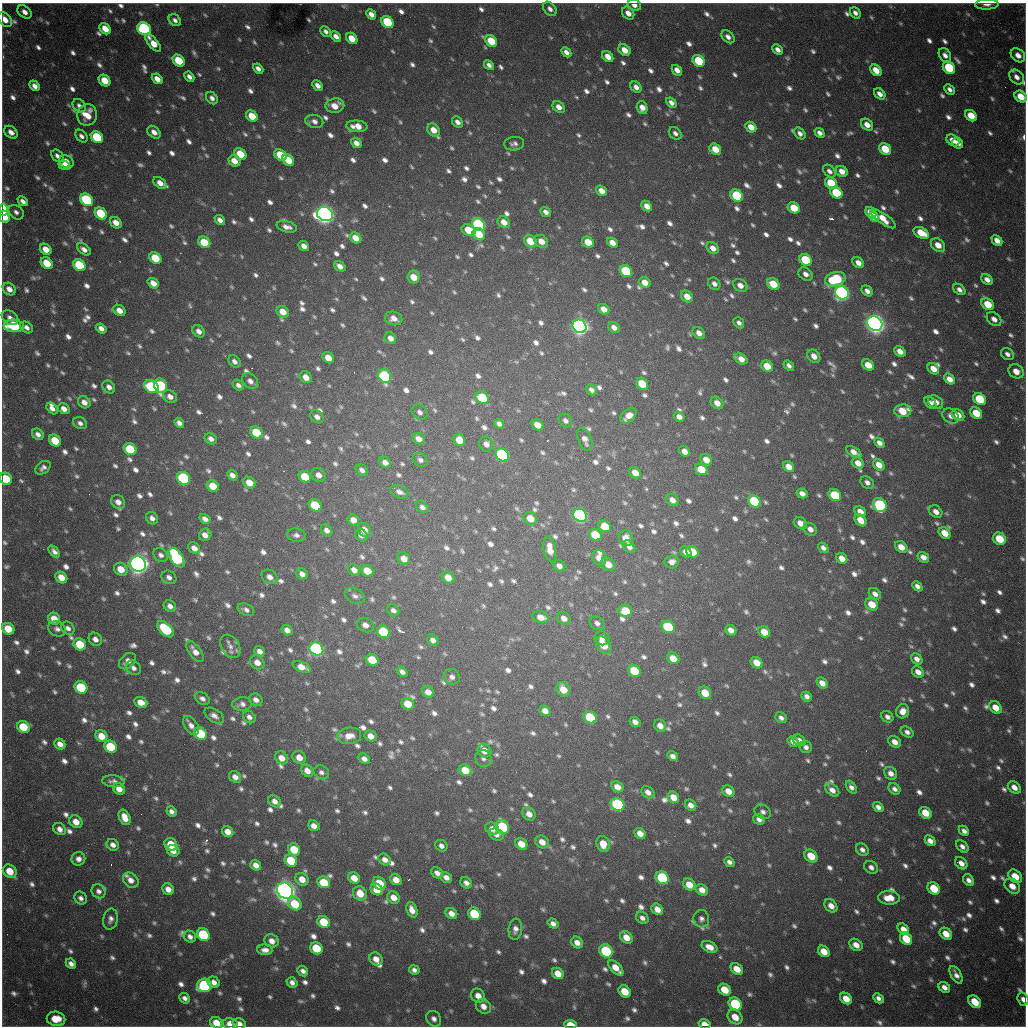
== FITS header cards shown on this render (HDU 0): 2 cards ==
NAXIS1  =                 1024 / length of data axis 1
NAXIS2  =                 1024 / length of data axis 2

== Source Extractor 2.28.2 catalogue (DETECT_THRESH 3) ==
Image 1024 x 1024 px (HDU 0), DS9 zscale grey, 1 PNG px = 1 image px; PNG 1028 x 1028 px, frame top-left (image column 1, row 1024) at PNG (2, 3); each listed source drawn as its Kron ellipse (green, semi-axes under 4 px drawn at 4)
Background 1060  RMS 26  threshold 79.1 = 3 sigma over >= 5 px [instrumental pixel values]
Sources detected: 1327; of the 1327, the 500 brightest by FLUX_AUTO listed and drawn (827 fainter detections omitted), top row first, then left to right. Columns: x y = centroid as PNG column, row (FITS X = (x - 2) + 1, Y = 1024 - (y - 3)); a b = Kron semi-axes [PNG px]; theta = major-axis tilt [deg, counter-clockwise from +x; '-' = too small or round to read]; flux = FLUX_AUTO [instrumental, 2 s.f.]
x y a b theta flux
987 4 12 5 2 1.2e+04
634 5 7 5 -23 1.0e+04
550 9 8 5 -47 9.4e+03
25 12 8 5 -40 1.2e+04
628 13 7 5 -54 1.5e+04
855 13 6 5 - 8.5e+03
371 14 6 4 -47 1.3e+04
5 20 8 5 -53 2.1e+04
175 20 7 5 -43 7.5e+03
387 22 6 5 - 1.2e+05
105 29 6 5 - 2.9e+04
144 29 7 6 - 3.0e+05
326 31 6 4 -45 7.6e+03
336 36 6 4 -44 1.1e+04
728 37 7 5 -43 9.5e+03
352 38 6 5 - 3.0e+04
491 41 6 5 - 5.4e+04
153 43 11 4 -51 3.3e+04
625 50 7 5 -41 2.2e+04
777 50 6 4 -43 1.0e+04
566 52 6 4 -48 9.5e+03
945 55 7 5 -59 1.0e+04
1018 55 8 6 -41 1.4e+04
608 57 6 4 -45 1.8e+04
179 61 7 5 -42 6.5e+04
699 61 6 5 - 9.4e+04
489 65 6 4 -47 7.6e+03
949 68 7 5 -44 1.1e+05
258 69 6 4 -41 9.8e+03
677 70 6 4 -47 1.2e+04
876 70 6 5 - 2.8e+04
189 77 5 4 - 8.6e+03
1017 77 8 6 -44 1.2e+04
157 79 6 4 -41 1.8e+04
105 81 6 5 - 3.5e+04
318 85 6 4 -47 1.1e+04
35 86 6 4 -51 1.1e+04
636 87 6 5 - 1.1e+04
949 89 6 4 -45 7.8e+03
880 94 6 4 -42 1.1e+04
1021 97 6 5 - 3.5e+04
212 98 7 5 -53 8.8e+03
671 103 6 4 -42 9.7e+03
79 106 7 5 -46 8.0e+03
335 106 9 7 8 2.6e+04
559 107 7 5 -40 1.5e+04
642 108 6 5 - 1.5e+04
87 115 11 10 - 3.5e+04
252 116 6 5 - 3.9e+04
971 116 6 5 - 3.5e+04
314 121 9 6 -13 9.9e+03
457 122 6 5 - 9.8e+03
867 125 7 5 -43 1.7e+04
357 126 10 5 -5 2.4e+04
751 127 6 4 -43 2.4e+04
434 130 7 5 -53 2.3e+04
11 132 7 5 -41 1.3e+04
154 132 7 5 -42 1.2e+04
675 133 7 5 -43 7.5e+03
800 133 7 4 -49 8.5e+03
820 133 5 4 - 9.6e+03
81 136 7 5 -48 7.6e+03
97 137 7 5 -42 1.2e+05
953 140 7 5 -35 1.9e+04
356 143 6 4 -42 1.2e+04
958 143 6 5 - 1.0e+04
514 144 10 7 7 7.8e+03
715 149 6 5 - 3.2e+04
885 149 6 5 - 5.7e+04
240 154 6 5 - 5.1e+04
280 155 7 5 -41 5.7e+04
57 156 7 5 -43 8.6e+03
288 160 6 5 - 4.6e+04
234 161 6 5 - 2.1e+04
66 162 7 6 - 2.0e+04
64 165 6 4 -22 9.6e+03
829 171 7 5 -46 8.7e+03
842 171 6 5 - 1.7e+04
160 183 7 5 -37 1.6e+04
831 183 7 5 -41 8.1e+04
602 191 6 4 -34 1.7e+04
836 193 6 5 - 9.6e+04
737 196 7 5 -41 1.4e+05
87 200 7 5 -40 1.9e+05
23 201 6 4 -44 8.8e+03
647 206 6 4 -43 1.5e+04
794 208 6 5 - 4.5e+04
3 210 6 4 88 1.4e+05
16 212 8 6 -40 7.9e+03
546 212 6 4 -42 8.8e+03
101 213 7 5 -43 9.1e+04
871 213 6 4 -48 2.7e+04
325 214 8 7 - 1.5e+06
4 217 6 5 - 3.5e+04
874 217 5 4 - 2.3e+04
883 219 15 5 -35 3.0e+04
220 220 6 4 -40 1.0e+04
504 222 6 5 - 1.9e+04
116 223 6 5 - 2.0e+04
479 225 7 5 -38 3.4e+05
287 227 10 5 -15 1.2e+04
469 230 7 5 -26 4.7e+04
921 233 8 5 -28 4.0e+04
479 234 7 5 -38 4.7e+04
355 238 6 5 - 2.4e+04
997 240 6 4 -44 1.5e+04
530 241 7 5 -39 4.3e+04
541 241 7 6 - 2.0e+04
204 242 6 5 - 5.5e+04
588 242 6 5 - 4.1e+04
612 243 6 4 -38 1.8e+04
938 245 8 6 -40 2.2e+04
304 246 6 4 -40 1.2e+04
713 248 7 5 -38 1.5e+04
46 249 6 5 - 2.3e+04
84 249 8 5 -36 1.1e+04
155 258 6 5 - 6.1e+04
805 260 7 5 -41 9.5e+04
47 263 7 5 -41 4.7e+04
858 263 6 5 - 1.4e+04
79 265 7 5 -39 1.1e+05
340 266 6 4 -40 1.1e+04
626 271 7 5 -40 1.2e+05
806 274 8 6 -36 1.0e+04
414 277 6 6 - 2.9e+04
835 279 10 7 16 1.4e+05
987 279 6 4 -41 1.2e+04
645 282 6 5 - 2.1e+04
153 283 6 4 -39 1.8e+04
714 284 7 5 -42 8.7e+03
773 284 7 5 -39 4.5e+04
740 285 7 6 - 1.5e+04
9 289 7 5 -41 1.4e+04
959 289 7 5 -39 8.6e+03
867 291 6 4 -40 9.6e+03
842 293 7 6 - 7.6e+05
687 296 6 5 - 2.1e+04
988 304 7 5 -37 4.3e+04
604 309 6 5 - 1.7e+04
119 310 6 5 - 1.7e+04
283 312 6 5 - 2.5e+04
10 318 9 6 -35 1.1e+04
394 318 9 6 -15 1.4e+04
994 319 8 6 -41 1.2e+04
739 323 6 4 -48 7.5e+03
875 324 8 7 - 1.6e+06
14 326 10 6 -4 1.5e+05
580 326 7 6 - 1.1e+06
27 327 7 5 -38 9.1e+03
614 327 6 5 - 1.1e+04
101 328 6 4 -38 1.1e+04
199 331 7 5 -45 1.1e+04
699 333 7 5 -44 1.3e+04
390 338 6 5 - 1.2e+04
900 351 6 4 -39 1.5e+04
1007 354 7 5 -39 8.2e+03
814 356 7 5 -46 1.6e+04
328 358 6 5 - 2.3e+04
741 359 7 5 -33 1.8e+04
234 361 7 5 -44 7.8e+03
868 365 6 5 - 2.7e+04
767 366 6 5 - 3.7e+04
789 366 6 4 -40 7.7e+03
933 369 6 5 - 2.1e+04
1016 371 8 6 -32 2.0e+04
385 376 7 6 - 2.7e+05
306 377 7 5 -38 1.8e+04
949 379 6 4 -40 1.7e+04
250 381 9 6 -44 1.1e+04
642 384 7 5 -42 5.1e+04
238 385 6 5 - 7.4e+03
161 386 7 6 - 1.9e+05
109 387 7 5 -45 1.0e+04
152 387 8 6 -32 2.0e+05
591 390 6 5 - 7.9e+03
170 397 7 6 - 1.1e+04
482 398 7 5 -35 1.0e+05
980 399 7 5 -39 9.2e+04
84 402 6 5 - 1.4e+04
936 402 8 6 -34 1.7e+04
717 403 7 5 -45 1.6e+04
930 403 7 5 -48 8.4e+03
52 409 7 4 -46 1.0e+04
64 409 6 5 - 1.5e+04
903 411 8 6 2 4.6e+04
420 412 8 7 - 8.9e+03
976 413 6 5 - 4.2e+04
958 415 7 5 -36 2.1e+04
628 416 9 6 40 1.6e+04
951 416 9 7 -33 1.0e+04
317 417 7 6 - 9.5e+03
679 417 6 4 -37 9.6e+03
565 421 7 6 - 7.7e+03
80 423 7 5 -27 7.4e+03
179 423 5 4 - 8.4e+03
499 424 5 4 - 7.6e+03
538 425 6 5 - 2.1e+04
256 432 6 5 - 6.5e+04
38 434 6 5 - 9.4e+03
211 439 6 5 - 1.0e+04
419 439 6 5 - 1.3e+04
459 440 6 5 - 3.1e+04
585 440 12 6 -69 1.3e+04
55 441 7 5 -42 5.7e+04
879 443 6 4 -43 1.1e+04
486 444 7 7 - 1.1e+04
130 449 7 5 -38 9.0e+04
684 451 6 5 - 1.4e+04
854 452 8 4 -32 1.4e+04
502 455 7 6 - 3.1e+05
420 460 8 6 -33 7.4e+03
706 460 6 5 - 2.0e+04
385 462 6 5 - 1.1e+04
858 463 6 5 - 1.8e+04
879 465 6 5 - 2.1e+04
789 467 6 5 - 2.0e+04
43 468 8 5 36 7.9e+03
701 469 6 5 - 4.5e+04
362 470 7 5 -42 8.2e+03
635 473 6 5 - 2.1e+04
232 475 6 4 -42 1.0e+04
319 475 7 6 - 1.3e+04
305 477 6 5 - 5.3e+04
184 478 7 6 - 3.1e+05
6 479 6 5 - 6.8e+04
867 482 7 5 -40 8.1e+03
249 483 6 5 - 2.6e+04
213 486 6 5 - 4.5e+04
399 492 9 6 -26 1.0e+04
802 493 5 4 - 1.1e+04
835 495 7 5 -38 9.6e+04
672 500 7 5 -42 1.4e+04
754 501 7 5 -41 1.2e+05
118 502 7 6 - 1.3e+04
315 505 7 5 -36 9.0e+04
880 505 7 6 - 2.3e+05
422 507 7 5 -38 8.2e+03
860 512 6 5 - 1.8e+04
936 512 7 5 -40 1.4e+04
580 515 7 6 - 5.2e+05
152 518 6 5 - 9.8e+03
530 518 7 6 - 2.7e+04
205 519 6 4 -33 9.9e+03
353 520 6 5 - 1.6e+04
860 520 7 5 -49 2.5e+04
800 523 7 5 -35 1.7e+04
605 526 6 5 - 4.8e+04
810 529 7 6 - 1.2e+04
327 530 6 5 - 9.0e+03
364 530 7 6 - 1.7e+04
945 533 7 5 -44 2.9e+04
205 535 6 6 - 1.4e+04
296 535 9 6 -11 8.1e+03
361 535 7 5 -44 9.4e+03
595 535 6 5 - 6.2e+04
626 538 8 7 - 2.3e+04
999 539 7 6 - 6.2e+04
629 547 7 5 -53 9.4e+03
901 547 7 5 -37 2.5e+04
194 548 6 5 - 1.4e+04
823 548 6 4 -39 8.2e+03
550 549 13 6 -80 2.3e+04
54 552 7 4 -47 8.0e+03
686 552 6 5 - 1.3e+04
692 552 6 5 - 3.8e+04
161 555 8 6 -40 7.9e+03
923 557 6 5 - 1.4e+04
177 558 11 6 -57 2.5e+05
599 558 8 6 -61 1.8e+04
842 558 6 5 - 1.9e+04
404 559 7 5 -36 1.9e+04
672 562 7 6 - 1.2e+04
138 564 8 7 - 1.6e+06
608 564 8 6 -38 2.1e+04
559 566 6 5 - 1.1e+04
121 569 7 6 - 2.9e+04
354 570 6 5 - 1.3e+04
367 571 6 5 - 3.4e+04
302 574 6 5 - 1.1e+04
61 577 6 5 - 2.5e+04
169 577 8 6 -31 8.9e+03
270 577 8 6 -36 1.3e+04
448 578 7 5 -41 2.0e+04
917 586 6 4 -45 8.3e+03
875 594 7 5 -37 1.1e+04
355 596 10 7 -25 8.2e+03
872 604 7 6 - 3.4e+04
170 606 6 5 - 9.5e+03
246 610 9 5 -22 7.9e+03
393 610 7 5 -37 8.0e+03
625 611 7 6 - 5.4e+04
541 617 8 6 -18 2.0e+04
564 618 7 6 - 1.3e+04
54 619 6 5 - 2.7e+04
597 623 8 6 -34 7.9e+03
365 625 8 7 - 1.2e+04
668 627 7 5 -36 1.2e+05
68 628 7 6 - 8.1e+03
8 629 6 5 - 4.3e+04
57 629 9 7 -28 8.2e+03
166 629 10 6 -43 1.2e+05
287 630 6 5 - 1.2e+04
731 630 6 5 - 1.4e+04
383 632 7 6 - 1.2e+05
764 632 6 5 - 3.0e+04
602 638 7 7 - 1.3e+04
95 639 7 6 - 1.1e+04
433 640 6 5 - 9.2e+03
80 644 6 5 - 6.2e+04
604 645 10 6 -54 3.1e+04
230 646 13 8 -57 1.2e+04
316 649 7 6 - 5.4e+05
195 651 12 6 -53 1.7e+04
259 651 5 4 - 1.1e+04
673 658 6 5 - 2.8e+04
917 659 6 5 - 9.9e+03
372 660 6 5 - 6.0e+04
128 661 9 6 42 1.2e+04
257 662 7 6 - 1.6e+04
757 663 6 5 - 2.8e+04
302 667 9 5 -23 2.0e+04
133 668 8 6 -41 8.0e+03
634 671 7 5 -37 6.7e+04
402 672 6 4 -39 7.8e+03
918 672 6 5 - 1.4e+04
452 677 8 7 - 9.1e+03
822 683 6 4 -43 1.6e+04
81 687 7 6 - 1.1e+05
563 689 8 6 -49 3.0e+04
428 692 6 5 - 1.6e+04
705 693 7 5 -45 3.8e+04
807 696 5 4 - 9.1e+03
202 698 8 5 -32 7.5e+03
256 700 7 6 - 1.1e+04
141 702 7 5 -24 2.0e+04
242 704 9 7 6 8.8e+03
408 704 6 5 - 3.7e+04
996 707 7 5 -42 2.5e+04
545 711 6 5 - 1.4e+04
903 711 7 6 - 1.5e+04
214 716 11 6 -34 1.0e+04
249 717 7 5 -45 8.3e+03
590 717 7 6 - 9.1e+04
887 717 6 5 - 8.7e+03
781 718 6 5 - 7.5e+03
635 722 6 5 - 1.1e+04
191 725 10 6 -55 1.3e+04
660 726 6 5 - 1.6e+04
23 727 6 5 - 6.3e+04
907 732 7 5 -34 8.0e+03
200 734 7 6 - 9.4e+04
101 736 6 5 - 2.8e+04
349 736 12 8 7 2.1e+04
371 736 6 5 - 1.5e+04
799 740 7 5 -34 1.2e+04
793 742 6 4 -33 1.1e+04
895 742 7 5 -37 1.5e+04
60 744 6 5 - 1.3e+04
110 747 7 6 - 8.5e+04
806 747 6 6 - 8.0e+03
484 751 7 6 - 2.2e+04
673 756 6 4 -30 9.6e+03
299 757 7 6 - 2.0e+04
282 758 7 6 - 1.9e+04
364 759 6 5 - 9.9e+03
483 759 9 8 - 7.6e+03
465 770 7 5 -27 3.8e+04
307 771 7 5 -46 1.6e+04
321 772 8 6 -32 7.6e+03
891 773 7 6 - 1.2e+04
235 777 6 5 - 1.2e+04
113 781 11 6 -5 9.2e+03
617 787 6 5 - 1.8e+04
851 787 7 4 -56 8.1e+03
1014 787 7 5 -42 1.5e+04
119 789 6 5 - 1.9e+04
894 789 6 5 - 8.1e+03
832 790 8 5 -38 1.2e+04
728 791 6 5 - 1.8e+04
648 792 7 5 -41 1.2e+04
673 797 6 5 - 2.4e+04
275 801 7 5 -39 1.2e+04
618 804 7 6 - 2.6e+05
691 805 6 5 - 1.2e+04
878 807 6 4 -41 9.3e+03
171 811 5 5 - 8.5e+03
763 812 9 6 -33 7.5e+03
925 813 6 5 - 3.8e+04
529 814 7 6 - 1.4e+04
125 817 8 5 -65 2.4e+04
759 819 6 5 - 9.3e+03
76 822 7 6 - 2.2e+04
314 826 6 5 - 1.4e+04
502 827 7 6 - 1.5e+05
60 829 7 5 -39 1.2e+04
492 829 7 5 -32 1.2e+04
964 831 6 4 -44 8.5e+03
228 832 6 5 - 1.9e+04
640 833 6 5 - 1.8e+04
496 834 7 5 -25 9.7e+03
930 841 6 4 -43 1.1e+04
542 842 7 6 - 2.0e+04
171 844 7 5 -47 5.3e+04
521 844 6 5 - 2.7e+04
603 844 8 6 -74 2.7e+04
113 845 6 5 - 1.0e+04
441 846 6 5 - 8.4e+03
962 846 7 5 -40 8.6e+03
294 849 6 5 - 5.2e+04
862 850 7 5 -41 8.4e+03
173 851 6 5 - 1.6e+04
811 856 7 5 -41 3.8e+04
78 859 7 6 - 1.0e+04
291 860 6 6 - 7.7e+04
385 860 6 5 - 1.2e+04
729 862 5 4 - 7.4e+03
961 863 7 5 -44 1.3e+04
256 865 6 5 - 1.5e+04
871 867 7 6 - 9.1e+03
10 871 7 6 - 4.1e+04
437 873 6 5 - 1.0e+04
1015 876 8 6 -41 3.4e+04
446 877 6 5 - 1.2e+04
354 878 6 5 - 2.6e+04
662 878 7 6 - 1.8e+05
302 879 7 6 - 2.0e+04
131 880 8 6 -44 1.5e+04
396 880 6 5 - 2.0e+04
969 880 6 5 - 9.7e+03
324 882 6 5 - 6.1e+04
379 883 7 5 -49 6.1e+04
466 883 6 5 - 8.9e+03
689 885 6 5 - 2.9e+04
1012 886 9 6 -41 2.2e+04
934 888 7 5 -46 5.3e+04
168 889 6 5 - 1.6e+04
377 890 6 5 - 2.8e+04
702 890 6 5 - 1.7e+04
99 891 7 6 - 9.1e+03
285 891 8 7 - 2.0e+06
360 893 7 6 - 3.4e+04
394 897 7 5 -39 1.9e+04
81 898 7 6 - 8.1e+03
889 898 11 6 -2 3.0e+04
295 904 7 6 - 6.1e+04
831 906 7 5 -50 1.6e+04
657 909 6 5 - 1.7e+04
412 910 8 5 -68 1.6e+04
451 913 6 5 - 1.4e+04
474 914 7 6 - 9.8e+04
642 918 7 5 -40 8.0e+03
110 919 10 7 76 9.4e+03
701 919 8 8 - 8.2e+03
324 922 6 5 - 5.7e+04
553 923 5 4 - 9.5e+03
515 929 10 7 84 1.1e+04
903 929 6 5 - 1.8e+04
946 934 7 5 -43 2.8e+04
203 935 7 6 - 1.5e+05
190 937 6 5 - 8.9e+03
626 937 7 5 -46 2.4e+04
906 939 7 5 -47 5.7e+04
272 941 7 6 - 1.4e+04
577 942 6 5 - 1.3e+04
856 945 7 5 -36 1.7e+04
710 947 8 5 -26 1.8e+04
316 948 6 5 - 7.0e+04
265 950 7 5 -2 1.1e+04
606 951 7 6 - 1.4e+05
824 951 6 5 - 2.7e+04
376 959 7 6 - 1.6e+04
71 964 5 4 - 9.6e+03
616 968 9 5 -46 2.7e+04
737 969 6 5 - 2.6e+04
414 970 5 4 - 7.8e+03
303 971 6 4 -44 8.4e+03
558 973 6 5 - 2.3e+04
956 975 10 5 -60 1.1e+04
214 982 6 5 - 1.2e+04
292 982 6 5 - 9.4e+03
204 985 7 7 - 2.3e+05
944 987 6 5 - 1.2e+04
725 990 7 5 -37 4.1e+04
625 991 7 5 -42 4.0e+04
478 996 7 6 - 1.7e+04
185 998 6 5 - 8.0e+03
878 998 6 4 -45 8.3e+03
846 999 6 5 - 2.9e+04
1023 999 7 5 -71 1.0e+04
975 1002 7 5 -46 4.5e+04
735 1004 7 6 - 1.7e+05
483 1006 8 7 - 1.6e+04
735 1017 8 6 -44 2.9e+04
56 1019 9 7 -12 4.2e+04
434 1019 8 7 - 9.2e+03
216 1023 6 5 - 2.9e+04
230 1024 7 5 -11 2.3e+04
239 1024 7 5 -13 1.2e+04
570 1024 6 4 -5 3.7e+04
704 1024 6 4 -14 1.6e+04
At the frame edge (FLAGS 8, measured only in part): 12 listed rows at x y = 987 4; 634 5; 5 20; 1021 97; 3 210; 6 479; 1023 999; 216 1023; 230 1024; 239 1024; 570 1024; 704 1024
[827 fainter detections neither listed nor drawn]

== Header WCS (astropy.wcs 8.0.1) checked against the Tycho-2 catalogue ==
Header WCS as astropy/WCSLIB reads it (CRVAL/CRPIX/CD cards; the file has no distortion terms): RA---TAN/DEC--TAN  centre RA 19:04:12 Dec -20:34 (286.05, -20.56 deg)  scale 1.18 arcsec/px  FOV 20.1' x 20.2'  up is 0 deg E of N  parity flipped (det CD > 0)
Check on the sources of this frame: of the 60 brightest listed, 16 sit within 2.0 arcsec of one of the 22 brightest Tycho-2 stars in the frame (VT <= 11.99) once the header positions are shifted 0.29 arcsec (0.29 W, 0.03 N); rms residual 0.75 arcsec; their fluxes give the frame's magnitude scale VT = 25.17 - 2.5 log10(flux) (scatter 0.30 mag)
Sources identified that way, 16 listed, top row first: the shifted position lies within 2.0 arcsec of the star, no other Tycho-2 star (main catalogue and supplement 1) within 4.0 arcsec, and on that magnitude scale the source's flux lands within +1.5 / -3 mag of the star's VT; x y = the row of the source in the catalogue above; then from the Tycho-2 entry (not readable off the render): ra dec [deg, ICRS J2000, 3 dp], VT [Tycho-2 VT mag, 2 dp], TYC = Tycho-2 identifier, HIP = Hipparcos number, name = IAU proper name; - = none
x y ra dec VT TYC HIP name
144 29 285.922 -20.401 11.84 6290-1553-1 - -
97 137 285.906 -20.437 11.70 6290-1190-1 - -
87 200 285.902 -20.457 11.63 6290-1914-1 - -
479 225 286.039 -20.466 11.64 6291-2563-1 - -
842 293 286.166 -20.490 11.06 6291-1861-1 - -
875 324 286.177 -20.500 9.72 6291-280-1 - -
580 326 286.074 -20.500 10.56 6291-2482-1 - -
385 376 286.006 -20.516 11.38 6291-2555-1 - -
184 478 285.935 -20.549 11.40 6290-1670-1 - -
580 515 286.074 -20.562 10.72 6291-940-1 - -
138 564 285.919 -20.577 9.38 6290-1734-1 - -
316 649 285.981 -20.605 11.19 6290-1602-1 - -
618 804 286.086 -20.657 11.94 6295-2470-1 - -
662 878 286.102 -20.681 11.90 6295-452-1 - -
285 891 285.970 -20.684 9.47 6294-85-1 - -
606 951 286.082 -20.705 11.99 6295-205-1 - -